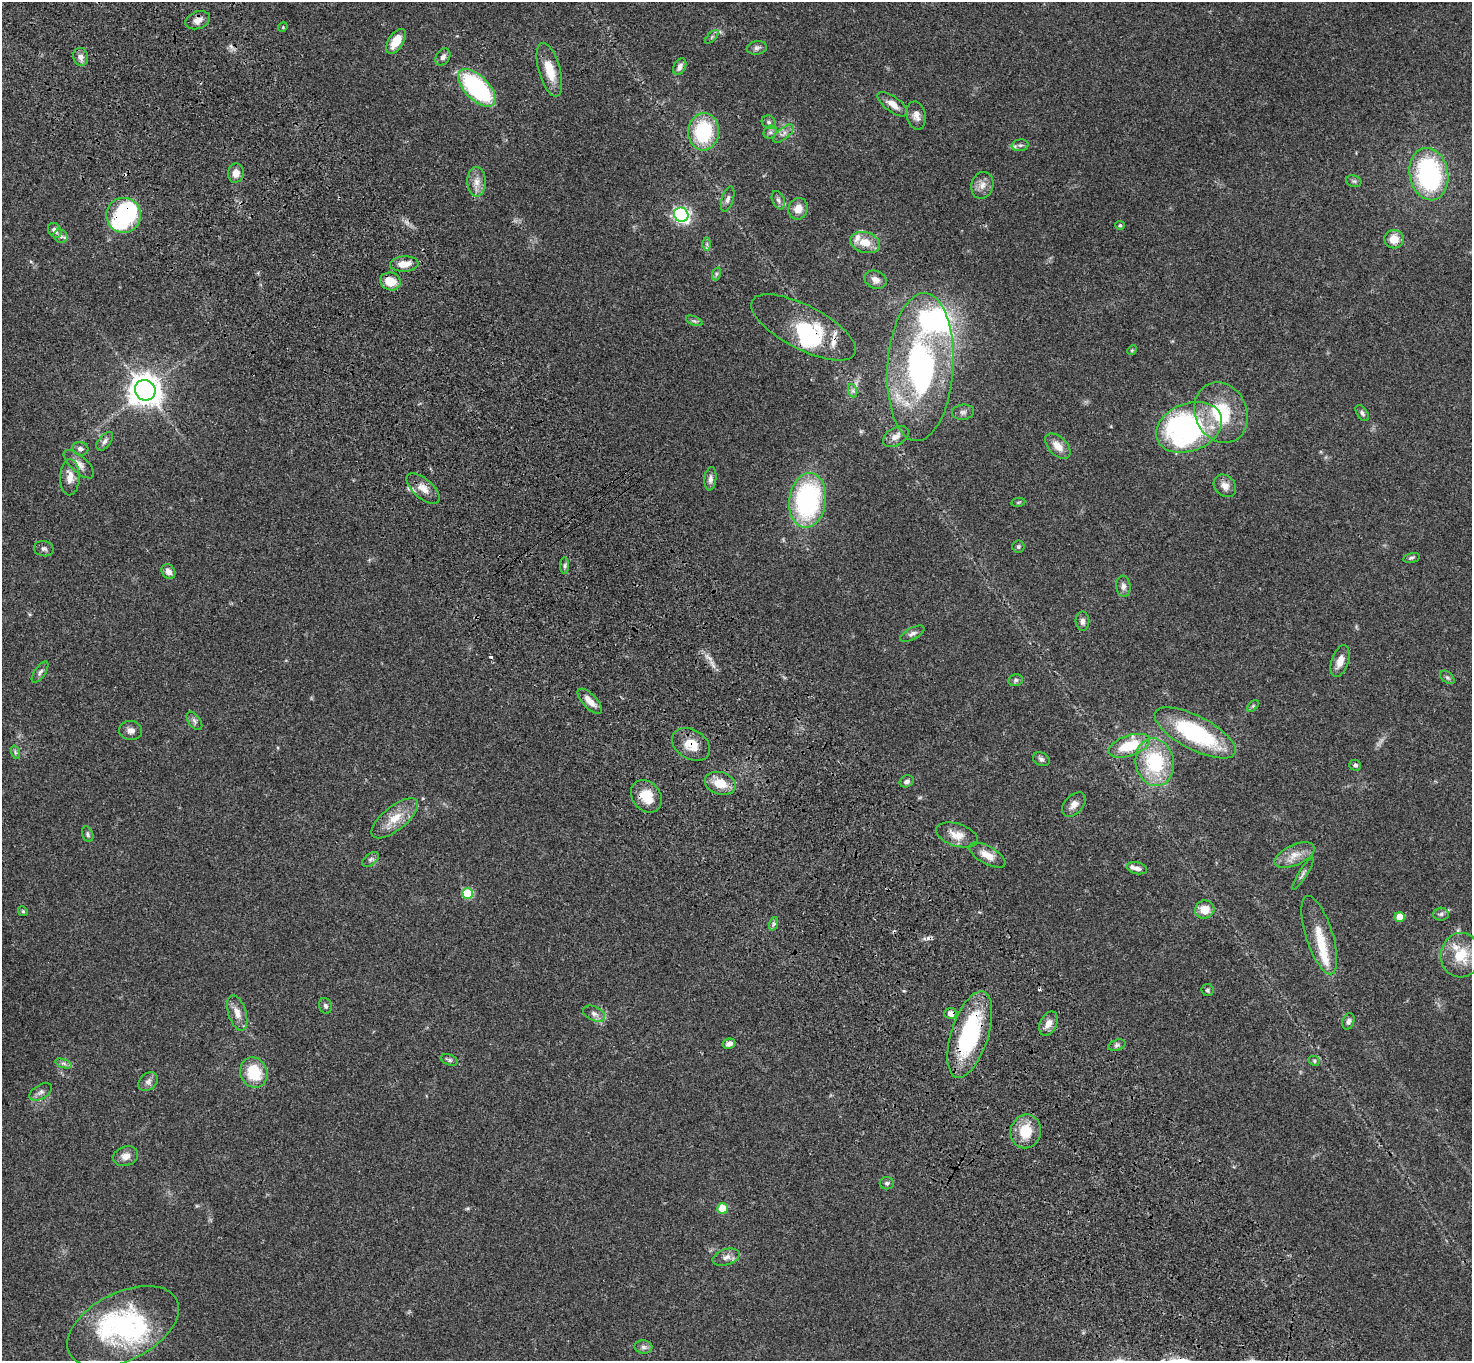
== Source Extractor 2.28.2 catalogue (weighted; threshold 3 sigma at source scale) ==
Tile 11 of 4 x 4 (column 3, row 3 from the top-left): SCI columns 3041-4510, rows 1599-2957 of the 6087 x 6054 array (HDU 1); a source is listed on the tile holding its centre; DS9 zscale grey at full resolution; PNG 1474 x 1363 px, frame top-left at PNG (2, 2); each listed source drawn as its Kron ellipse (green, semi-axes under 4 px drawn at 4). Shown black and unused: <1% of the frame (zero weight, under 3 of 4 exposures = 6% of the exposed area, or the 3 px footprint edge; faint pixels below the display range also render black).
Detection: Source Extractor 2.28.2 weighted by HDU 2 'WHT'; one run over the whole footprint, this tile lists its part. Background 0.0576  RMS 0.0056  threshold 0.0253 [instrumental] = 3 sigma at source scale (4.5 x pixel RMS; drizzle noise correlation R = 1.50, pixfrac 1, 0.05/0.05 arcsec/px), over >= 5 px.
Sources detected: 145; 6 inside a brighter object's white glare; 5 cosmic-ray / hot-pixel residue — neither listed nor drawn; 10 inside a brighter listed object's ellipse — not listed separately; the other 124 listed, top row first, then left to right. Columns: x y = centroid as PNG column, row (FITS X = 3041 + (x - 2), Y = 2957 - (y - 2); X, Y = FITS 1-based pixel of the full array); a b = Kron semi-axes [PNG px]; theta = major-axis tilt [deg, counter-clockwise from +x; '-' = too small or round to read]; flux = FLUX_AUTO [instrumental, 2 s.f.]
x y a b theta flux
198 20 13 8 19 3.7
283 27 5 4 - 0.57
712 37 8 3 45 0.93
396 41 14 7 57 8.9
757 48 10 7 9 1.9
81 57 9 7 -77 2.8
443 57 9 6 55 2
680 67 9 6 61 2.6
549 70 28 10 -74 12
477 88 24 12 -45 68
892 104 18 7 -36 5
916 116 14 9 -79 3.4
769 122 7 6 - 1.4
704 132 19 15 85 34
770 132 7 6 - 1.4
784 133 13 5 39 2.4
1020 145 8 6 6 1.6
236 173 9 8 - 4.9
1429 174 26 19 -79 73
1354 181 8 5 -20 1.2
477 182 15 9 -89 4.6
982 185 13 11 71 4.3
728 199 13 6 73 2
778 200 9 6 -67 1.6
798 209 11 9 71 5.3
124 215 17 17 - 47
681 215 7 7 - 130
1120 225 5 4 - 0.64
55 230 8 6 -57 2.7
61 236 7 6 - 1.6
1394 239 9 9 - 7.2
865 242 15 10 -16 8.7
707 244 7 4 -89 1.1
404 264 14 7 3 5.9
716 274 7 4 72 1.1
875 280 11 8 -20 3.7
390 281 10 9 - 9
694 321 9 4 -22 1.2
804 327 58 22 -27 34
1132 350 5 4 - 0.58
920 367 74 33 86 140
145 390 10 10 - 760
853 391 7 4 -72 1.2
963 412 11 7 6 2.1
1221 413 31 26 -66 32
1362 413 9 5 -56 1.3
1189 427 34 23 21 130
896 436 14 8 31 3.9
105 441 11 6 51 2
1058 446 15 9 -45 5.3
80 449 8 6 -14 1.8
79 464 19 8 -42 4.1
70 477 18 9 88 5.7
710 479 12 6 84 2.1
1225 486 12 10 -45 3.8
423 489 20 9 -40 5.6
808 500 27 18 82 85
1018 502 7 3 9 0.58
1018 547 6 6 - 0.94
44 549 10 7 -12 1.9
1411 558 8 4 13 1
565 566 8 4 90 1.2
168 572 8 6 -49 3.2
1123 586 11 7 -84 2.3
1082 621 10 7 -89 2
912 634 13 6 28 2.1
1340 661 16 8 71 5.1
40 672 12 5 55 1.7
1447 677 8 5 -40 1.2
1016 680 7 5 15 1.3
590 701 16 7 -46 5.5
1253 706 7 4 45 0.85
194 721 10 6 -54 1.7
131 730 11 9 -2 3
1195 733 45 17 -28 55
691 744 20 14 -32 9.8
1129 746 21 10 19 20
15 752 7 4 -72 0.92
1041 759 9 6 -27 1.6
1155 762 24 19 -78 36
1355 765 6 5 - 1.1
907 781 7 6 - 1.9
720 783 16 11 -16 9.6
646 796 17 14 -51 12
1074 805 14 9 46 3.7
395 818 28 11 39 10
88 834 8 5 -69 1.2
957 835 22 11 -17 6.7
987 855 20 9 -29 6.2
1294 855 21 10 25 6.6
371 859 9 5 38 1.5
1137 868 10 6 -12 2.3
1303 874 19 3 57 1.6
468 893 5 5 - 29
1205 909 9 9 - 7.8
23 911 5 4 - 0.72
1441 914 8 6 3 1.4
1400 917 5 5 - 7.1
773 924 7 4 72 1
1319 935 41 13 -72 13
1461 955 22 20 87 18
1208 990 6 6 - 1.1
325 1006 8 6 -71 1.4
237 1013 18 9 -73 5.3
950 1013 6 5 - 3.7
594 1014 12 7 -25 2.5
1348 1021 8 5 71 1.5
1048 1024 13 8 63 4.5
970 1035 45 18 72 57
729 1044 6 5 - 2.8
1117 1045 9 5 16 1.3
449 1060 9 5 -21 1.2
1314 1061 5 4 - 0.75
63 1063 9 4 -19 1.4
254 1073 15 13 -67 18
148 1082 11 8 44 2.5
41 1092 12 7 31 2.3
1026 1131 17 15 78 14
126 1156 13 9 19 4.1
887 1183 7 6 - 1.4
723 1208 5 5 - 17
726 1257 14 8 18 3.3
123 1326 60 34 26 72
643 1347 9 6 -2 1.8
Overlapping masked pixels (flux is a lower limit): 6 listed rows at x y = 124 215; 804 327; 691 744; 646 796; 950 1013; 970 1035